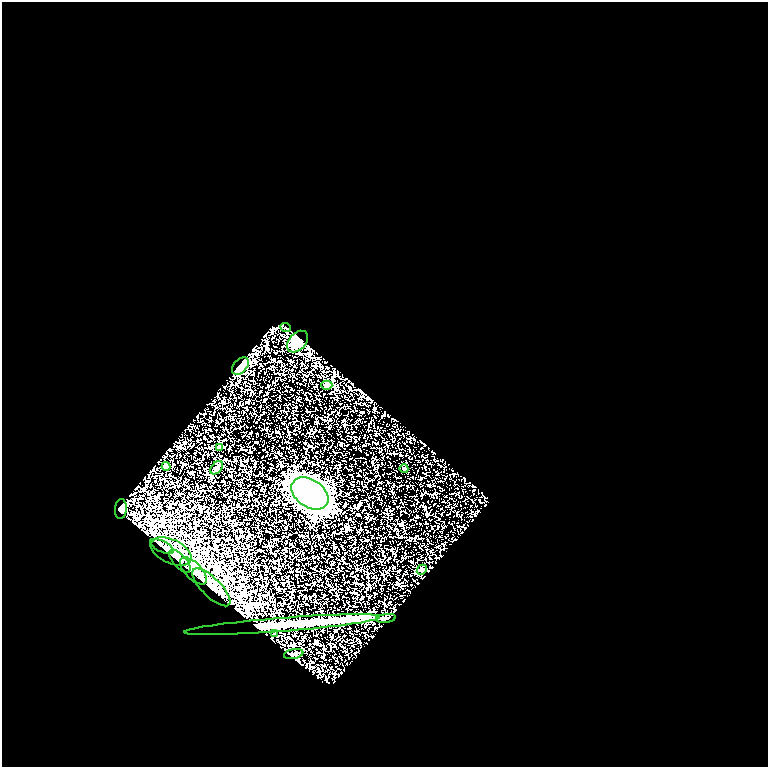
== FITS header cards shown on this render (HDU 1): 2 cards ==
NAXIS1  =                  766
NAXIS2  =                  765

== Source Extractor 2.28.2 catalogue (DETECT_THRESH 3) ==
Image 766 x 765 px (HDU 1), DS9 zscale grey, 1 PNG px = 1 image px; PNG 770 x 769 px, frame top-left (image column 1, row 765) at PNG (2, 2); each listed source drawn as its Kron ellipse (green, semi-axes under 4 px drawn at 4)
Background 1.01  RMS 0.064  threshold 0.192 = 3 sigma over >= 5 px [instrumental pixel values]
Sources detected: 20; all 20 listed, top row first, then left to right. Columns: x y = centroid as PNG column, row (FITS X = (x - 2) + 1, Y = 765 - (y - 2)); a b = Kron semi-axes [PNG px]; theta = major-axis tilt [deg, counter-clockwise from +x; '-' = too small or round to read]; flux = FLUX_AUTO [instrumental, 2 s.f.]
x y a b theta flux
286 328 5 3 - 5.1
297 342 12 8 46 68
240 366 10 6 47 130
327 385 6 4 -1 6.1
219 448 4 4 - 11
166 466 4 3 - 13
217 468 8 5 49 12
404 469 4 3 - 3.2
310 493 20 14 -34 3000
121 509 10 6 86 30
162 546 13 5 -26 15
171 551 22 12 -25 63
180 561 14 6 -48 23
422 570 5 4 - 5.9
193 571 17 8 -45 42
211 587 25 9 -45 56
386 618 10 3 8 6
282 625 98 7 5 230
275 634 4 4 - 16
294 654 10 5 10 10